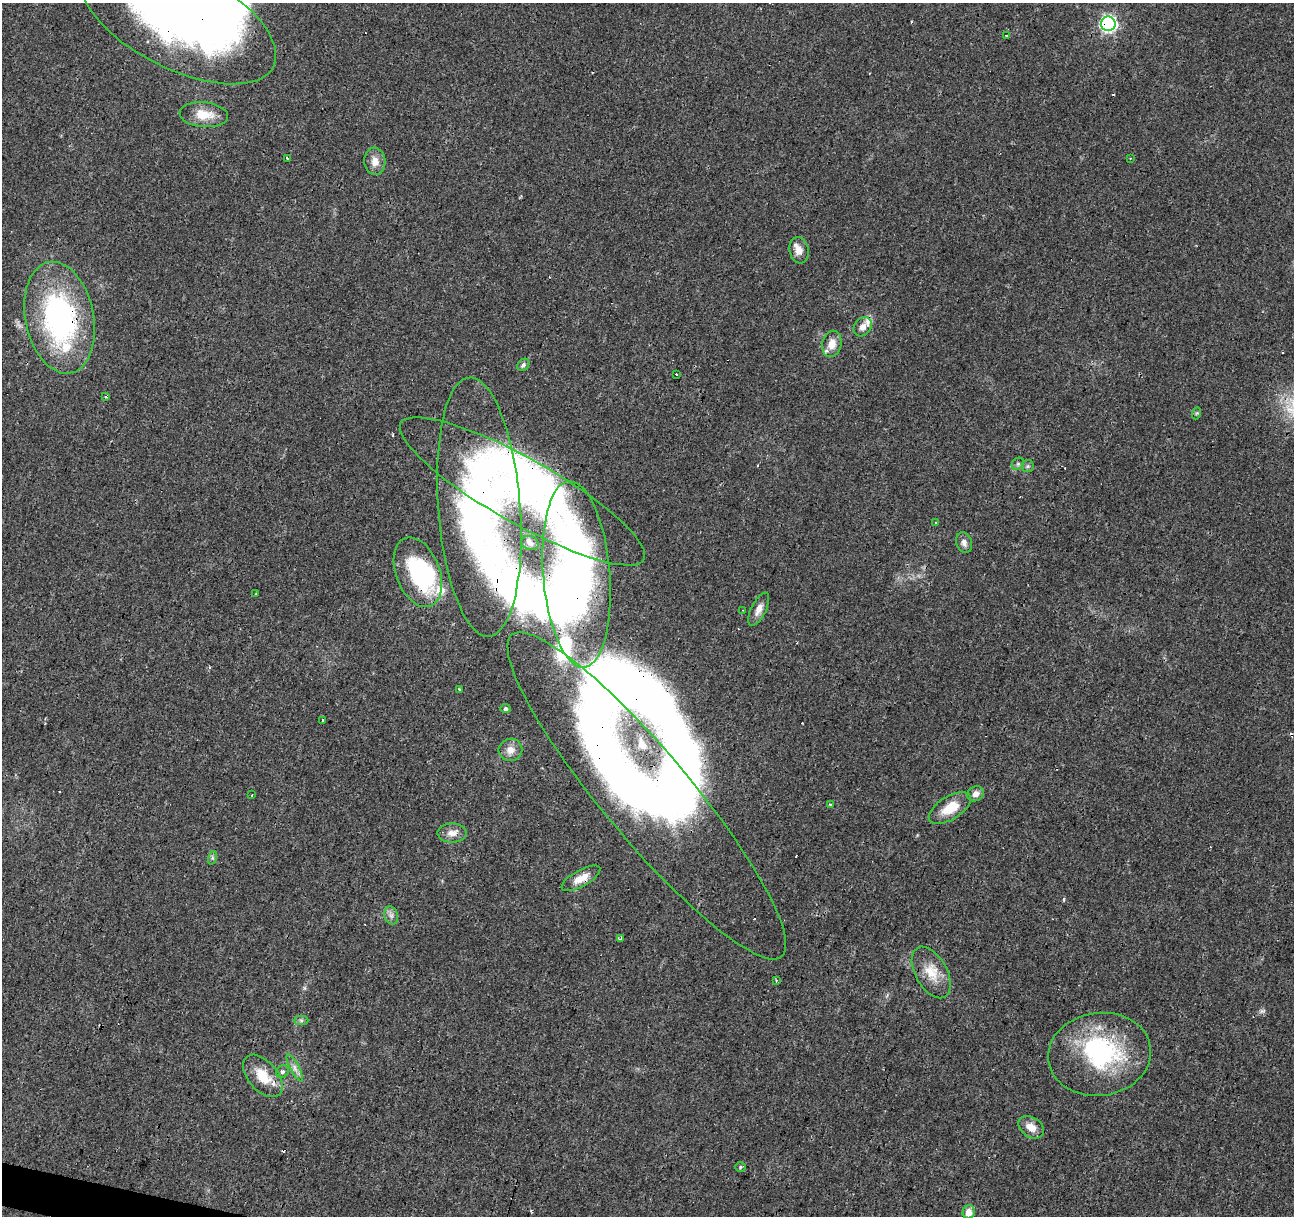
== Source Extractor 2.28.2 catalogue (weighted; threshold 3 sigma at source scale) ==
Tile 7 of 4 x 4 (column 3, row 2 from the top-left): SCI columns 2583-3874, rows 2643-3856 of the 5169 x 5349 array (HDU 1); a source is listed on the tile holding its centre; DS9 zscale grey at full resolution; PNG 1296 x 1218 px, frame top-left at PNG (2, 3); each listed source drawn as its Kron ellipse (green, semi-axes under 4 px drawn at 4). Shown black and unused: <1% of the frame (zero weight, under 3 of 4 exposures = <1% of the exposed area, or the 3 px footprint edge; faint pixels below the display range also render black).
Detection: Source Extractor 2.28.2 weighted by HDU 2 'WHT'; one run over the whole footprint, this tile lists its part. Background 0.0242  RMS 0.0031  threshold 0.0138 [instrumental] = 3 sigma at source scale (4.5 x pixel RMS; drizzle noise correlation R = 1.50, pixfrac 1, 0.0396/0.0396 arcsec/px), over >= 5 px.
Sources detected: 74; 6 inside a brighter object's white glare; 11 cosmic-ray / hot-pixel residue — neither listed nor drawn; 6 inside a brighter listed object's ellipse — not listed separately; the other 51 listed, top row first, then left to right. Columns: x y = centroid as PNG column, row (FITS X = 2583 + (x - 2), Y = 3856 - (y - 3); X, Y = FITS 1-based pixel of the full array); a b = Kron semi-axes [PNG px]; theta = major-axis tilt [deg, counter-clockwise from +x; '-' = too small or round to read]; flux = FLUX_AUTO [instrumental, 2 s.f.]
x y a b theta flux
179 20 106 49 -26 180
1108 24 7 7 - 83
1006 35 3 3 - 1.4
204 115 24 12 -5 6.1
287 158 4 2 - 0.31
1130 158 3 2 - 0.24
375 161 14 10 -86 3.1
799 250 13 9 -80 2.6
60 318 57 34 -78 66
863 327 10 8 53 2.4
832 344 13 9 76 3.6
523 365 7 5 50 0.97
676 374 3 3 - 0.55
106 397 3 2 - 0.78
1197 413 6 4 70 0.38
1018 464 7 5 45 0.66
1028 466 6 6 - 0.59
522 491 139 32 -29 81
479 507 130 41 -86 110
935 523 3 3 - 1.2
530 543 9 7 -20 0.86
964 543 10 7 -72 1.5
418 572 36 22 -69 25
576 574 93 33 -85 110
256 594 3 2 - 0.25
759 609 18 7 64 2.5
743 610 3 2 - 0.23
459 690 3 3 - 1.3
505 709 5 4 - 0.86
322 720 3 3 - 1.8
510 750 12 11 - 2.6
976 794 8 7 - 1.7
252 795 4 2 - 0.29
647 796 210 44 -50 230
830 804 3 2 - 0.4
950 808 23 11 31 7
452 833 14 9 0 2.6
212 858 7 4 72 0.54
581 878 22 8 29 4
391 915 9 6 -75 1.2
620 939 4 3 - 0.39
931 972 28 16 -61 6.8
776 981 4 3 - 0.57
301 1020 7 4 0 0.64
1100 1054 52 41 8 41
295 1068 15 4 -61 1.6
282 1072 7 6 - 1.1
263 1076 25 14 -49 7.9
1031 1127 14 10 -33 3.3
740 1167 5 5 - 0.42
969 1212 7 6 - 2.6
Overlapping masked pixels (flux is a lower limit): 9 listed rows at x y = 179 20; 1108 24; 60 318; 522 491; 479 507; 418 572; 576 574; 647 796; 581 878
Isophote crosses this tile's border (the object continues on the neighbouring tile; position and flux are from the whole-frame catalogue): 1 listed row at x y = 179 20
Unlisted compact peaks at least as high as the median listed source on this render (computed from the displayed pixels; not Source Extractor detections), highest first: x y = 304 988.